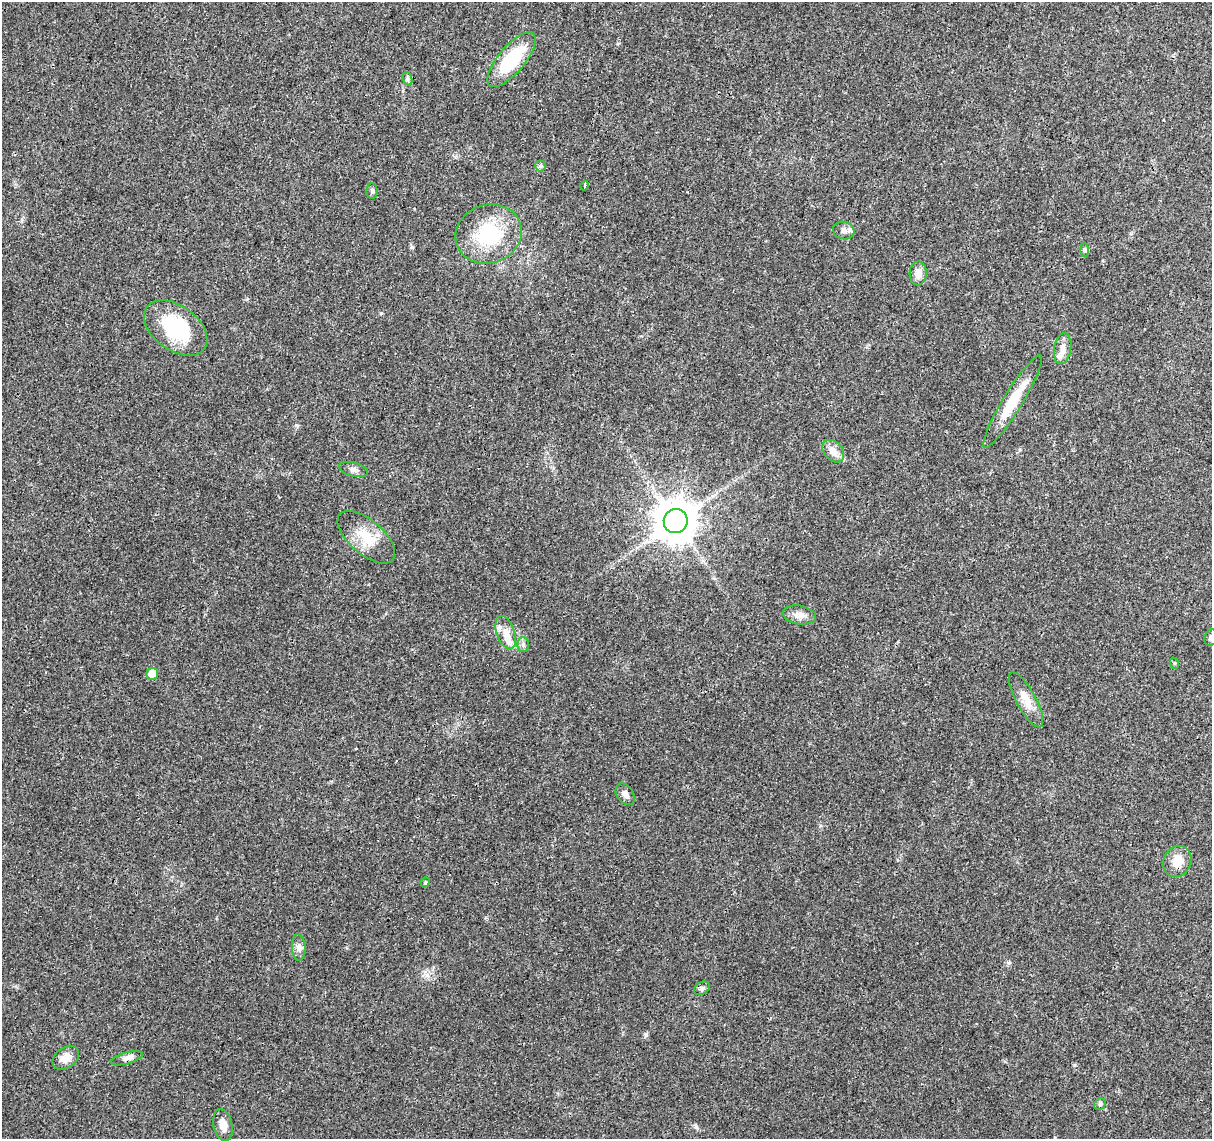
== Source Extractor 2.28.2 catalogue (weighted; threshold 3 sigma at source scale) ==
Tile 10 of 4 x 4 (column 2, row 3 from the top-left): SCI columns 1216-2425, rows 1363-2499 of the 4856 x 5063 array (HDU 1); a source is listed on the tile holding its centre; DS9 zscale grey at full resolution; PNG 1214 x 1141 px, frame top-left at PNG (2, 2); each listed source drawn as its Kron ellipse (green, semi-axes under 4 px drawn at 4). Shown black and unused: <1% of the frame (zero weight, under 3 of 4 exposures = <1% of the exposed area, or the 3 px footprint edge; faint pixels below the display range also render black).
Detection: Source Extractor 2.28.2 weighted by HDU 2 'WHT'; one run over the whole footprint, this tile lists its part. Background 0.0252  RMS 0.0024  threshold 0.011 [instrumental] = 3 sigma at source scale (4.5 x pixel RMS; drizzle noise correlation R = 1.50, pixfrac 1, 0.0396/0.0396 arcsec/px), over >= 5 px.
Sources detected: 35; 3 inside a brighter listed object's ellipse — not listed separately; the other 32 listed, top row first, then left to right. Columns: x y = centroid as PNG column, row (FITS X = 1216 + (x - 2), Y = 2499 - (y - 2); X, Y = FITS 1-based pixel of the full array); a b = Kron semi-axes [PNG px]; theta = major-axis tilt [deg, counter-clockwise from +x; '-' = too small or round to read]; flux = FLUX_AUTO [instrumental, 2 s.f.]
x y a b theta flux
512 60 34 13 50 13
408 79 7 4 -72 0.45
540 166 5 5 - 0.4
585 186 5 3 - 0.54
372 191 8 5 90 0.51
844 231 11 8 -16 1.2
489 234 33 29 19 16
1085 250 7 4 -88 0.42
918 273 12 8 88 2.3
176 328 36 22 -36 17
1063 349 15 8 82 1.9
1012 402 53 9 58 7.7
833 451 12 9 -48 2.2
354 470 15 7 -15 1
676 521 12 12 - 690
366 537 35 17 -41 6.6
799 615 17 9 -9 1.9
506 632 17 9 -71 2.5
1211 638 8 6 63 0.96
523 645 7 6 - 0.61
1174 663 6 3 -70 0.27
152 674 6 6 - 3.9
1026 700 31 9 -61 3.5
625 794 12 8 -54 1.2
1177 861 16 13 61 3.4
425 882 5 4 - 0.29
299 947 13 7 -85 1.2
702 988 8 6 29 0.75
66 1058 15 10 35 2.5
127 1058 16 6 15 1.1
1100 1104 6 5 - 0.42
223 1125 16 9 -78 2.3
Isophote crosses this tile's border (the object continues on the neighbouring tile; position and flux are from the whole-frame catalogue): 1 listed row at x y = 1211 638
Unlisted compact peaks at least as high as the median listed source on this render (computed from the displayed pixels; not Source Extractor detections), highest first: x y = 646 1035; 696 1127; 381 313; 412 247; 1074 1065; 1009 963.